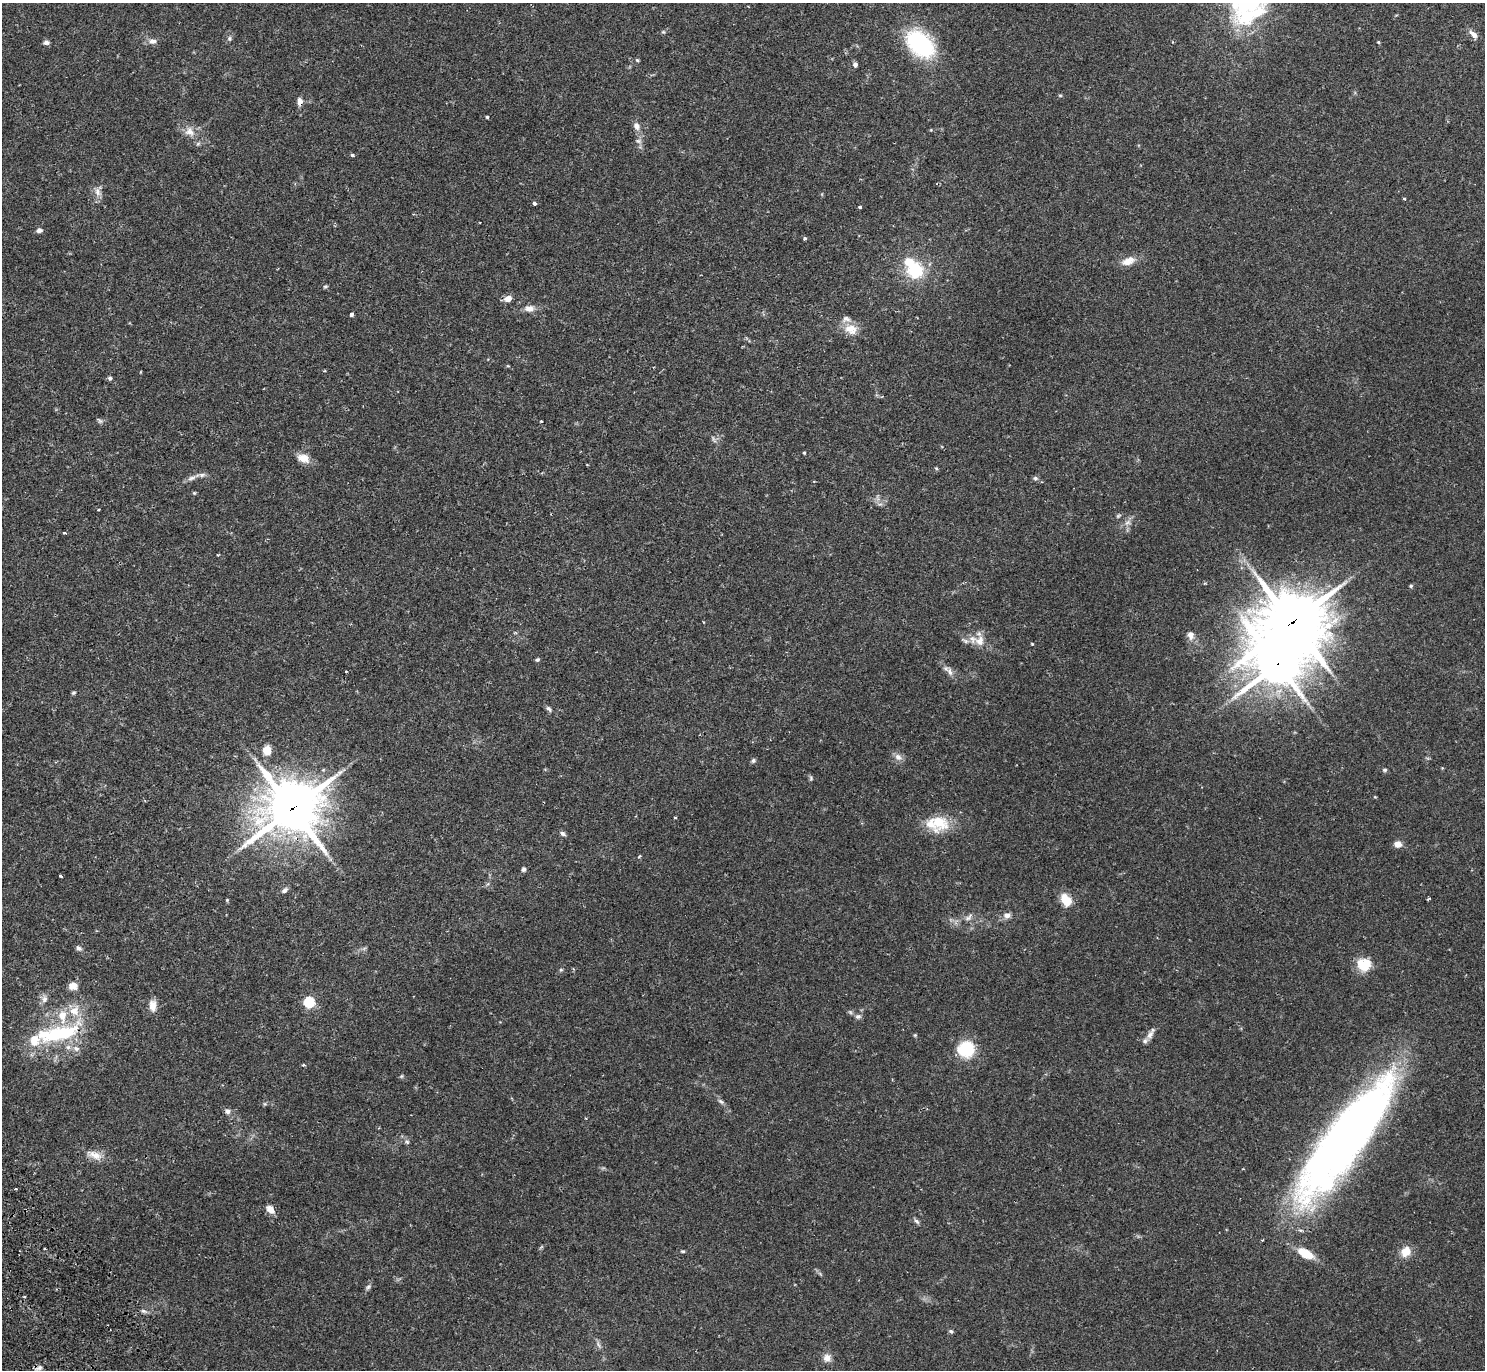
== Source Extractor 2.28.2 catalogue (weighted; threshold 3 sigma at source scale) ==
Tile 7 of 4 x 4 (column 3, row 2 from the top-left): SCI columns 3015-4497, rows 2935-4302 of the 6031 x 6007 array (HDU 1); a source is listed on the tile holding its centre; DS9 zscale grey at full resolution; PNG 1487 x 1372 px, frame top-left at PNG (2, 3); no overlay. Shown black and unused: <1% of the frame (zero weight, under 2 of 3 exposures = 3% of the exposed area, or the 3 px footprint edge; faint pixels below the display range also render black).
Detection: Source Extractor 2.28.2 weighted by HDU 2 'WHT'; one run over the whole footprint, this tile lists its part. Background 0.0994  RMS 0.0061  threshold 0.0275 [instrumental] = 3 sigma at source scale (4.5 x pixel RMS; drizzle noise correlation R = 1.50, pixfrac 1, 0.05/0.05 arcsec/px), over >= 5 px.
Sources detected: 119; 3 inside a brighter object's white glare — not listed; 9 inside a brighter listed object's ellipse — not listed separately; the other 107 listed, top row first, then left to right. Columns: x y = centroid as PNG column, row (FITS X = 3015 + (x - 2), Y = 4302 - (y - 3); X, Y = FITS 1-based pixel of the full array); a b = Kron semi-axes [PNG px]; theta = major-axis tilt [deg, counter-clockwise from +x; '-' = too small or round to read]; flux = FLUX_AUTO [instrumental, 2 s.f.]
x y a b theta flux
663 32 6 4 -42 0.77
1473 34 14 7 -44 3.2
229 38 6 6 - 1.3
152 41 11 7 1 2.8
46 42 7 6 - 1.8
1378 42 4 4 - 0.57
920 44 25 16 -41 77
637 60 5 4 - 0.75
855 64 6 5 - 1.8
1060 95 6 3 -1 0.61
300 101 9 6 -87 3.3
487 117 3 3 - 1
636 126 11 8 -67 3.4
190 132 16 13 -45 6.7
639 141 8 6 -15 1.7
352 155 4 4 - 1.3
98 192 13 8 -65 3.8
1404 199 3 3 - 0.76
534 203 4 3 - 2.8
860 207 3 3 - 1.9
39 230 8 6 20 1.7
805 239 4 4 - 1.1
1128 261 17 9 24 6.8
915 270 21 20 - 25
325 286 6 5 - 0.92
508 299 9 7 23 4.3
529 308 13 8 2 4.3
351 314 4 3 - 2.1
850 328 20 10 7 7.4
508 366 5 3 - 0.55
110 378 5 5 - 1.4
100 421 9 5 -45 1.3
541 421 3 3 - 0.87
714 440 10 4 -60 1.3
804 453 3 3 - 0.79
303 458 16 10 -16 6.6
936 468 5 4 - 0.67
192 478 15 6 21 2.9
1035 478 7 6 - 1.3
194 493 5 4 - 0.69
98 510 3 2 - 0.83
1118 516 8 4 35 0.97
1128 523 11 6 40 2.8
64 533 3 3 - 0.97
217 555 3 3 - 0.53
1411 586 5 4 - 0.89
1292 623 27 23 2 2700
1190 635 11 8 -73 3.8
980 641 14 12 66 6.3
1032 644 4 3 - 0.54
537 660 5 4 - 0.98
1277 664 19 15 -1 1700
346 671 3 3 - 0.77
950 672 15 7 -56 3.5
74 693 5 4 - 0.85
549 709 9 5 -50 1.5
267 750 8 6 89 9.8
898 757 11 9 -32 3.4
753 761 6 6 - 1.3
1385 770 6 5 - 1.1
811 778 6 5 - 1
292 809 21 19 24 2400
675 818 3 3 - 0.93
939 822 27 22 -43 17
563 833 8 5 -31 1.6
1398 844 7 6 - 5
639 856 5 3 - 0.59
523 869 6 5 - 1.3
61 876 3 3 - 1.8
284 890 8 6 35 1.9
227 900 5 4 - 0.58
1066 900 13 9 -56 12
1007 915 8 7 - 3.3
968 917 13 5 47 2.4
79 948 8 6 -38 1.8
1364 965 19 13 -35 12
561 970 6 5 - 0.81
73 986 10 8 10 5.2
44 999 11 8 83 3
309 1002 6 5 - 50
153 1006 16 9 -88 4.7
74 1011 18 15 52 11
858 1016 9 6 9 1.9
57 1034 41 22 6 43
915 1035 5 4 - 0.65
1150 1035 12 7 63 3.3
966 1049 20 18 10 22
303 1065 4 3 - 0.66
401 1076 6 4 88 0.72
721 1101 10 5 -36 1.7
265 1104 6 4 -43 0.77
227 1111 8 7 - 2
586 1118 4 2 - 0.45
1345 1139 144 36 53 450
407 1142 6 5 - 1.1
94 1155 24 10 -22 6.8
15 1189 3 2 - 0.72
270 1209 11 7 -44 4.7
917 1221 9 5 -44 1.5
683 1251 5 4 - 0.7
1406 1252 11 9 53 8.8
1305 1253 17 9 -28 13
368 1287 8 5 45 1.4
143 1311 7 4 -18 1.2
951 1331 6 5 - 1.1
827 1358 11 10 - 4
39 1368 11 6 23 2.3
Overlapping masked pixels (flux is a lower limit): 6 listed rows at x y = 300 101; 1292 623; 1277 664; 292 809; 1345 1139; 39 1368
Isophote crosses this tile's border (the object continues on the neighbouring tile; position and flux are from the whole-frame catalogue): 1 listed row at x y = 1345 1139